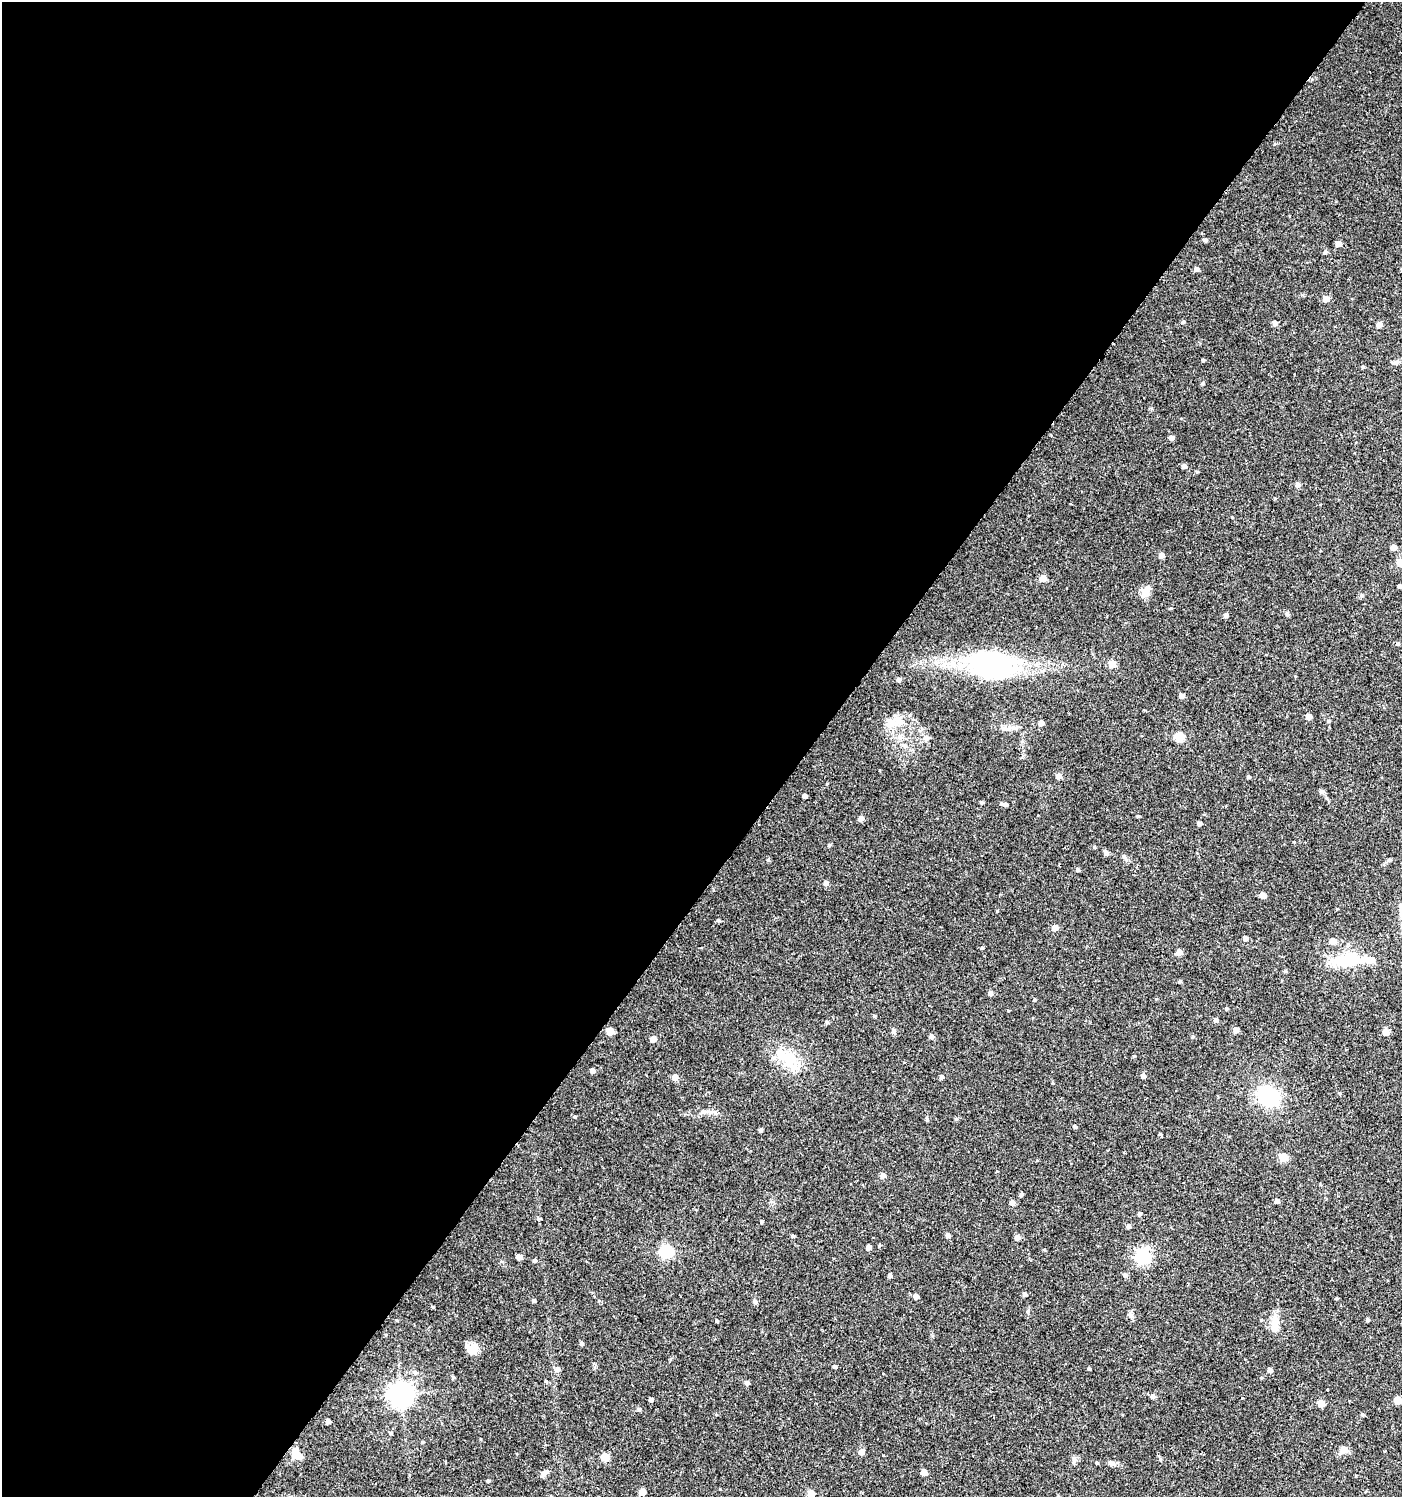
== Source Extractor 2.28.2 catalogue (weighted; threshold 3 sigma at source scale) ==
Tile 5 of 4 x 4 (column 1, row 2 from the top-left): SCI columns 176-1575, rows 2995-4489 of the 6017 x 5984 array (HDU 1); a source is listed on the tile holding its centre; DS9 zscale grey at full resolution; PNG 1404 x 1499 px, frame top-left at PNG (2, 2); no overlay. Shown black and unused: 58% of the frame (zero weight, under 2 of 3 exposures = <1% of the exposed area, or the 3 px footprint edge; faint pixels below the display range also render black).
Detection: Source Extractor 2.28.2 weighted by HDU 2 'WHT'; one run over the whole footprint, this tile lists its part. Background 0.0285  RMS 0.0035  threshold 0.0158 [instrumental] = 3 sigma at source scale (4.5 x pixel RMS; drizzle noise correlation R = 1.50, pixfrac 1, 0.0396/0.0396 arcsec/px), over >= 5 px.
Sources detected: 153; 2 inside a brighter object's white glare — not listed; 1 inside a brighter listed object's ellipse — not listed separately; the other 150 listed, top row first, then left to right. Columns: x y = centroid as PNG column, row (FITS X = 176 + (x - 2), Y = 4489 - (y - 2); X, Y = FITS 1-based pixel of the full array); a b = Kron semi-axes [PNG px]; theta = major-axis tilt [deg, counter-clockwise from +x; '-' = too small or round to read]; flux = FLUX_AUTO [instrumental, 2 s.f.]
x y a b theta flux
1205 240 5 4 - 0.7
1338 244 5 4 - 2.5
1325 252 5 4 - 0.78
1196 269 5 5 - 1.2
1325 299 5 5 - 3
1183 322 5 4 - 0.56
1275 323 5 5 - 1.5
1379 325 5 4 - 2.4
1203 360 3 3 - 0.5
1396 362 10 5 14 1.1
1363 367 4 3 - 0.41
1203 383 4 4 - 0.44
1171 438 5 4 - 1.4
1184 466 4 4 - 1.4
1197 472 5 3 - 0.34
1297 485 5 4 - 1.2
1275 499 5 3 - 0.3
1393 547 5 4 - 2.2
1161 555 5 4 - 1.9
1400 563 5 5 - 8
1043 578 5 4 - 5.8
1399 586 4 4 - 0.61
1145 592 12 9 76 3.4
1361 595 6 4 90 0.46
1287 614 6 5 - 0.72
1226 615 4 4 - 1.1
1397 644 5 4 - 0.61
991 659 77 20 -4 39
1112 664 5 5 - 6.8
898 679 5 5 - 1
1181 696 4 4 - 1.5
1308 716 5 5 - 2
1328 721 5 4 - 0.47
892 722 20 11 -20 4.9
1041 723 4 4 - 2.3
1009 728 8 7 - 1.5
899 737 7 6 - 1.2
1179 737 5 5 - 15
927 738 7 6 - 1.2
1058 776 5 5 - 2.1
1248 776 3 3 - 0.56
1322 791 5 5 - 1.1
804 796 4 4 - 1.3
982 802 4 4 - 0.48
1001 804 4 3 - 2.3
1006 804 3 3 - 0.94
1138 816 4 4 - 0.37
861 818 5 5 - 1.9
1199 823 4 4 - 0.99
829 845 4 4 - 0.46
1094 847 5 3 - 0.3
1106 852 7 6 - 0.81
768 860 5 4 - 0.44
1390 860 6 4 71 0.41
1078 870 4 4 - 0.77
826 883 5 5 - 1.3
1262 895 5 5 - 2.4
718 920 5 4 - 0.47
1055 928 5 4 - 2.8
1245 938 5 4 - 1.2
1332 941 5 5 - 3.4
982 948 4 4 - 0.41
1179 952 5 4 - 3.1
1350 960 27 12 7 16
1285 971 4 4 - 0.48
1180 981 4 4 - 0.51
990 993 5 4 - 1.2
1034 1000 4 4 - 0.47
1227 1008 5 3 - 0.38
874 1016 4 4 - 0.4
1216 1020 5 4 - 0.99
827 1022 5 4 - 0.44
1236 1030 5 5 - 1.9
610 1031 5 5 - 5.8
893 1031 7 5 80 0.7
1385 1032 5 5 - 3.2
931 1036 5 4 - 1.6
1193 1037 5 4 - 0.41
653 1039 5 4 - 2.8
790 1058 30 17 -67 11
592 1071 4 4 - 1.5
1143 1076 5 5 - 1.1
675 1077 5 5 - 3
941 1077 5 4 - 0.87
1052 1083 4 3 - 0.32
1268 1096 21 18 -28 21
956 1119 5 4 - 0.48
1075 1127 4 4 - 0.58
760 1130 6 4 -72 0.43
1160 1134 4 4 - 0.43
1124 1152 3 2 - 0.37
1283 1157 5 5 - 9.6
883 1175 5 5 - 2
1021 1195 4 4 - 0.68
1276 1201 4 4 - 1.3
1012 1203 5 4 - 1.7
1139 1214 4 4 - 0.72
761 1221 4 3 - 0.53
1128 1226 4 4 - 0.98
793 1236 4 4 - 0.42
948 1236 5 4 - 1.2
1017 1237 5 5 - 1.6
879 1245 4 3 - 0.39
869 1247 4 4 - 1.6
666 1251 6 6 - 51
1143 1256 7 6 - 72
519 1257 4 4 - 2.1
534 1261 4 3 - 0.58
890 1275 4 4 - 1
1125 1275 5 5 - 0.81
1024 1294 5 4 - 0.81
916 1296 4 4 - 1.6
1337 1298 4 3 - 0.34
533 1301 4 4 - 0.68
755 1301 6 5 - 0.57
1367 1320 4 3 - 0.62
717 1321 4 3 - 0.44
1275 1327 17 7 82 5.9
581 1344 4 4 - 0.7
471 1347 20 10 -2 3.1
835 1367 4 4 - 0.69
1089 1368 4 3 - 0.45
557 1369 5 5 - 1.6
1270 1370 4 4 - 1.4
453 1377 4 4 - 0.52
747 1383 4 4 - 1.3
1327 1389 3 3 - 2.8
401 1394 8 8 - 270
1152 1396 5 4 - 1.3
651 1400 4 4 - 0.98
1397 1400 5 5 - 5.6
1321 1403 5 5 - 4.2
1362 1414 4 4 - 0.46
328 1421 4 4 - 1.6
390 1433 4 4 - 0.4
422 1442 4 4 - 0.42
1344 1450 6 5 - 4.2
861 1452 5 5 - 2.3
298 1456 10 6 -43 5.9
605 1457 5 5 - 7.8
1074 1459 8 6 -89 0.92
1160 1459 5 4 - 0.46
446 1463 4 3 - 0.33
1097 1463 4 3 - 0.34
1112 1463 11 6 -29 1.2
924 1472 5 4 - 2.6
544 1473 13 5 20 1
488 1481 4 3 - 0.45
642 1492 5 4 - 3.7
811 1493 5 5 - 4.4
Isophote crosses this tile's border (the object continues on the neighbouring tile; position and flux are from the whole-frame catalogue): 2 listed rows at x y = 1400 563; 811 1493
Unlisted compact peaks at least as high as the median listed source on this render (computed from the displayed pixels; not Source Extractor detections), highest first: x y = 997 911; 927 1120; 1124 856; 883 1455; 715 1112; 1028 1311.